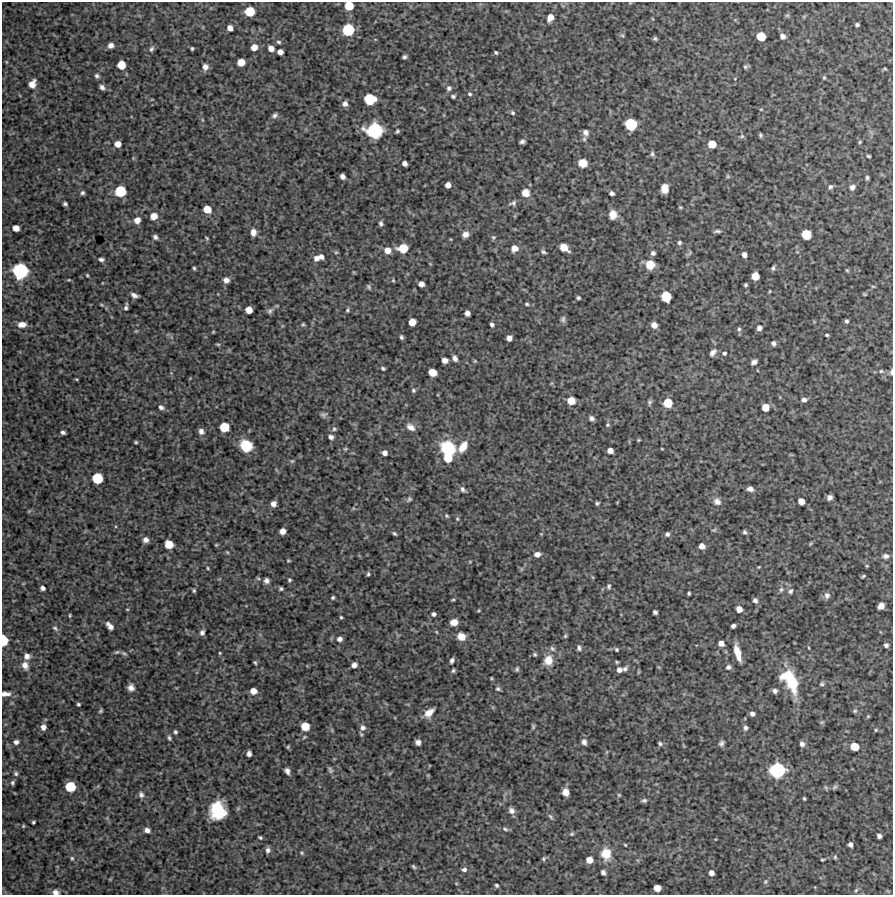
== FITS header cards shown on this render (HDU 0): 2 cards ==
NAXIS1  =                  891 /Length X axis
NAXIS2  =                  893 /Length Y axis

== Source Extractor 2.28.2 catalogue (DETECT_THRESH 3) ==
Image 891 x 893 px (HDU 0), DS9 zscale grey, 1 PNG px = 1 image px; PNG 895 x 897 px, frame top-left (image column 1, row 893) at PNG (2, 2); no overlay
Background 3940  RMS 190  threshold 578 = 3 sigma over >= 5 px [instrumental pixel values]
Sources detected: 334; all 334 listed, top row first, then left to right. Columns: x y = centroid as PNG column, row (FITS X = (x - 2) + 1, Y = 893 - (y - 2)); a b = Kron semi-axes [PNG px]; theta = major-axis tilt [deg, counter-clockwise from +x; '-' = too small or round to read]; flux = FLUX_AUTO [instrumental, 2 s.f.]
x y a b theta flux
349 6 6 6 - 2.6e+05
250 11 7 7 - 3.5e+05
787 15 7 5 29 1.7e+04
550 17 7 5 63 1.1e+05
857 25 4 3 - 2.5e+04
230 28 5 5 - 8.1e+04
348 30 8 8 - 5.9e+05
622 35 7 4 -52 2.1e+04
761 36 6 6 - 2.9e+05
783 36 6 5 - 6.3e+04
655 38 4 4 - 2.3e+04
279 42 6 4 -5 2.4e+04
111 45 6 5 - 5.9e+04
254 47 6 6 - 1.2e+05
192 48 4 3 - 1.7e+04
271 48 6 5 - 1.0e+05
151 49 8 6 56 3.3e+04
280 52 5 5 - 7.3e+04
496 52 4 3 - 2.4e+04
404 57 4 3 - 2.7e+04
6 62 6 4 -89 1.4e+04
241 62 6 6 - 1.8e+05
121 65 6 6 - 2.5e+05
205 67 7 6 - 7.4e+04
745 67 5 5 - 2.3e+04
885 69 6 3 -1 1.3e+04
97 76 6 4 -34 3.1e+04
824 77 6 4 -69 1.8e+04
735 79 3 3 - 7.9e+03
32 84 8 6 67 1.3e+05
102 87 6 4 -48 4.0e+04
449 88 7 6 - 3.6e+04
470 94 5 5 - 2.3e+04
453 96 5 4 - 2.3e+04
370 99 8 7 - 4.6e+05
345 104 6 6 - 5.7e+04
761 109 5 3 - 1.0e+04
513 113 6 5 - 2.2e+04
275 115 7 5 31 3.6e+04
631 124 8 8 - 6.1e+05
374 130 11 10 - 1.1e+06
397 131 4 3 - 2.1e+04
586 132 8 7 - 5.9e+04
760 135 4 3 - 1.8e+04
742 136 6 5 - 1.9e+04
522 141 5 4 - 3.4e+04
860 142 5 4 - 1.5e+04
118 144 6 5 - 1.1e+05
712 144 6 6 - 2.2e+05
652 154 7 5 -83 2.8e+04
869 156 4 3 - 1.7e+04
405 163 5 4 - 5.7e+04
583 163 7 7 - 1.5e+05
342 176 5 4 - 5.5e+04
728 176 5 5 - 1.7e+04
867 178 6 4 -90 2.4e+04
448 185 5 5 - 8.6e+04
830 187 6 5 - 3.0e+04
852 187 7 6 - 5.2e+04
665 188 8 6 82 1.7e+05
120 191 8 7 - 4.9e+05
82 193 5 4 - 2.8e+04
525 193 7 7 - 1.2e+05
612 193 5 4 - 3.6e+04
513 203 9 6 18 3.8e+04
65 204 4 4 - 2.6e+04
680 207 4 3 - 1.4e+04
207 209 6 6 - 2.0e+05
613 215 9 8 - 1.4e+05
154 216 7 6 - 1.4e+05
137 220 7 6 - 9.9e+04
381 223 6 5 - 3.0e+04
16 228 5 5 - 1.2e+05
717 231 8 3 4 3.0e+04
253 232 9 7 88 7.7e+04
465 234 7 6 - 7.5e+04
806 234 7 7 - 3.5e+05
155 237 5 4 - 3.4e+04
493 237 6 5 - 2.1e+04
207 238 6 4 -51 1.6e+04
679 242 5 5 - 2.7e+04
564 247 7 6 - 2.0e+05
403 248 8 7 - 3.1e+05
514 248 7 6 - 1.1e+05
387 250 7 7 - 1.1e+05
336 252 6 4 1 1.5e+04
543 252 5 4 - 2.5e+04
653 253 5 5 - 3.7e+04
690 253 9 3 40 1.7e+04
744 255 5 4 - 6.2e+04
321 257 5 5 - 6.0e+04
316 258 6 6 - 5.7e+04
101 259 6 4 -7 3.4e+04
650 265 9 9 - 1.8e+05
194 268 5 3 - 2.0e+04
773 268 6 4 64 2.8e+04
847 270 5 4 - 1.4e+04
20 271 10 10 - 1.0e+06
87 275 3 3 - 1.3e+04
755 276 6 6 - 1.8e+05
69 280 5 3 - 1.2e+04
226 280 7 7 - 6.5e+04
393 280 4 4 - 1.4e+04
421 284 5 5 - 8.3e+04
746 285 3 3 - 2.0e+04
873 286 5 3 - 1.2e+04
369 287 6 3 -59 2.1e+04
770 291 4 3 - 1.2e+04
864 294 3 2 - 1.2e+04
134 295 6 4 -27 4.8e+04
666 297 7 7 - 3.9e+05
578 298 4 3 - 2.2e+04
527 304 5 4 - 1.9e+04
102 305 6 4 -31 1.7e+04
126 307 9 4 78 3.4e+04
249 310 6 5 - 1.4e+05
347 310 6 4 63 2.0e+04
270 311 9 6 51 3.6e+04
467 313 5 5 - 5.6e+04
563 319 8 6 89 3.4e+04
846 321 4 3 - 2.4e+04
412 322 6 5 - 1.6e+05
22 324 8 5 2 9.5e+04
303 324 5 4 - 1.8e+04
492 324 4 4 - 3.6e+04
654 325 5 5 - 9.0e+04
759 328 6 6 - 4.6e+04
739 329 5 5 - 2.5e+04
136 331 5 4 - 1.3e+04
213 332 4 3 - 1.2e+04
827 335 4 3 - 1.9e+04
401 337 4 4 - 2.6e+04
509 338 5 5 - 7.3e+04
773 343 5 5 - 3.9e+04
218 344 7 3 -8 1.6e+04
713 352 10 6 50 5.2e+04
724 353 6 5 - 2.2e+04
455 358 6 5 - 5.0e+04
445 360 5 5 - 7.5e+04
475 361 5 4 - 1.5e+04
754 362 6 4 37 4.9e+04
383 368 4 3 - 2.1e+04
881 371 5 5 - 1.7e+04
433 372 6 5 - 2.0e+05
891 372 6 3 85 2.5e+04
76 379 5 3 - 1.2e+04
413 390 6 5 - 2.6e+04
804 400 6 5 - 4.9e+04
571 401 6 6 - 1.9e+05
649 402 7 5 66 2.7e+04
668 403 6 6 - 2.9e+05
161 407 7 5 -29 4.0e+04
765 408 6 6 - 1.7e+05
324 415 9 7 11 3.5e+04
591 418 6 5 - 4.3e+04
608 425 6 5 - 2.0e+04
224 427 7 7 - 3.3e+05
410 427 12 8 -38 8.5e+04
334 429 6 6 - 2.8e+04
201 431 6 6 - 5.3e+04
63 432 5 4 - 3.5e+04
331 437 6 5 - 4.8e+04
639 440 4 3 - 1.3e+04
136 442 3 3 - 1.5e+04
246 446 12 10 -40 3.1e+05
463 447 13 8 57 1.8e+05
448 448 12 10 -32 7.4e+05
345 449 5 5 - 1.7e+04
662 449 4 2 - 1.0e+04
610 450 5 5 - 7.9e+04
385 453 5 5 - 5.7e+04
448 458 7 7 - 2.4e+05
292 461 5 5 - 1.9e+04
97 478 7 7 - 4.2e+05
463 489 8 5 -53 3.6e+04
750 489 6 5 - 5.9e+04
829 497 5 5 - 5.3e+04
409 499 8 5 40 2.7e+04
717 501 10 8 -46 8.0e+04
801 501 6 5 - 1.1e+05
597 503 4 3 - 2.1e+04
273 504 5 5 - 7.3e+04
29 511 6 4 45 1.5e+04
446 516 6 4 -42 1.9e+04
457 519 6 5 - 2.1e+04
714 530 7 4 23 1.9e+04
283 531 5 5 - 9.1e+04
745 532 5 5 - 2.6e+04
394 533 5 3 - 2.0e+04
667 534 5 5 - 3.4e+04
146 540 6 6 - 5.9e+04
169 544 6 6 - 2.5e+05
810 544 5 4 - 1.4e+04
216 545 4 4 - 1.3e+04
702 546 5 5 - 9.1e+04
227 552 5 4 - 1.3e+04
537 554 7 6 - 6.1e+04
886 556 9 6 3 5.2e+04
288 561 4 3 - 1.4e+04
470 562 5 3 - 1.2e+04
867 566 4 4 - 1.4e+04
759 567 3 3 - 1.1e+04
208 568 4 3 - 1.3e+04
368 574 5 4 - 2.1e+04
863 576 4 3 - 1.8e+04
289 580 5 4 - 2.0e+04
266 581 6 6 - 4.9e+04
609 586 6 4 88 2.3e+04
43 588 4 4 - 4.4e+04
281 589 4 3 - 2.2e+04
781 590 7 5 73 3.0e+04
194 591 5 4 - 1.9e+04
790 591 7 6 - 3.4e+04
689 593 4 3 - 2.0e+04
827 595 8 7 - 5.4e+04
333 597 4 4 - 2.0e+04
453 600 5 3 - 1.4e+04
755 600 6 5 - 4.0e+04
881 606 6 5 - 8.9e+04
739 609 5 5 - 1.0e+05
478 611 5 3 - 1.3e+04
655 612 4 4 - 3.4e+04
434 614 4 4 - 3.5e+04
70 615 4 3 - 1.4e+04
341 617 4 3 - 1.6e+04
454 622 6 5 - 1.2e+05
110 626 8 4 -50 7.5e+04
733 626 4 4 - 4.3e+04
55 628 9 5 -35 2.8e+04
437 632 5 3 - 1.1e+04
202 633 6 5 - 3.9e+04
565 636 6 4 76 1.9e+04
461 637 7 6 - 1.6e+05
340 639 6 5 - 5.7e+04
4 640 8 5 -87 3.4e+05
721 643 6 5 - 8.2e+04
886 645 4 4 - 3.2e+04
579 648 7 5 -79 3.3e+04
809 648 4 3 - 1.1e+04
552 649 8 5 -40 3.2e+04
617 650 4 4 - 1.9e+04
117 652 8 5 26 2.2e+04
124 653 8 5 -29 2.3e+04
220 653 4 3 - 1.2e+04
737 653 18 6 -75 1.8e+05
535 654 5 5 - 2.0e+04
27 656 7 7 - 6.2e+04
452 660 6 4 62 3.7e+04
548 660 11 9 71 1.7e+05
255 662 5 3 - 1.8e+04
616 662 5 4 - 1.5e+04
25 665 10 8 -68 8.1e+04
354 665 5 5 - 6.5e+04
728 667 7 6 - 3.7e+04
517 669 6 4 68 2.1e+04
625 669 7 5 49 3.7e+04
619 670 5 5 - 5.5e+04
453 671 5 4 - 2.3e+04
638 672 6 4 71 1.2e+04
785 676 16 9 35 1.8e+05
491 678 3 3 - 1.2e+04
792 682 22 11 -78 5.0e+05
822 684 6 5 - 2.1e+04
131 688 6 6 - 6.7e+04
498 689 6 4 -27 2.4e+04
253 691 6 5 - 1.1e+05
775 691 5 4 - 3.8e+04
6 694 10 5 1 6.5e+04
78 704 3 3 - 1.9e+04
101 711 5 3 - 1.8e+04
855 711 5 4 - 1.7e+04
429 713 11 7 43 1.3e+05
752 714 4 4 - 4.9e+04
868 716 4 4 - 1.3e+04
822 722 6 4 43 1.7e+04
305 726 6 6 - 2.4e+05
43 727 6 6 - 6.2e+04
363 727 8 8 - 5.9e+04
533 727 6 4 -90 1.9e+04
745 728 6 5 - 3.3e+04
876 730 4 4 - 1.3e+04
175 732 5 4 - 2.5e+04
169 738 7 5 -70 2.5e+04
16 742 5 5 - 4.2e+04
418 742 5 5 - 5.4e+04
584 742 6 5 - 5.1e+04
721 743 6 5 - 3.5e+04
660 744 5 4 - 2.6e+04
802 744 6 5 - 4.6e+04
855 746 6 6 - 2.2e+05
288 747 5 4 - 1.5e+04
249 754 5 4 - 4.7e+04
330 770 9 6 -62 3.1e+04
777 770 10 10 - 1.0e+06
287 771 6 5 - 5.0e+04
16 774 6 5 - 2.6e+04
428 775 5 3 - 1.1e+04
12 783 6 4 72 2.5e+04
70 786 7 7 - 4.2e+05
835 787 8 5 28 2.6e+04
566 792 6 6 - 1.1e+05
141 795 8 6 -68 4.3e+04
619 795 4 4 - 1.4e+04
804 798 4 2 - 1.5e+04
644 800 7 5 1 2.9e+04
218 810 13 12 - 7.4e+05
511 811 8 7 - 5.5e+04
550 817 8 4 -49 2.5e+04
33 822 3 3 - 1.9e+04
23 826 5 4 - 1.5e+04
505 829 9 5 -17 2.9e+04
147 830 6 5 - 5.5e+04
572 834 6 4 44 1.8e+04
879 836 5 4 - 4.7e+04
260 837 4 3 - 1.9e+04
625 845 3 3 - 1.2e+04
850 845 4 4 - 4.4e+04
268 850 6 5 - 4.2e+04
302 853 6 5 - 2.0e+04
606 854 12 10 -86 2.4e+05
835 857 5 3 - 1.6e+04
72 858 6 5 - 2.2e+04
543 859 6 5 - 2.0e+04
589 860 5 5 - 1.2e+05
822 860 4 2 - 1.4e+04
413 867 5 3 - 2.0e+04
464 869 6 5 - 4.0e+04
603 872 5 4 - 4.1e+04
711 873 5 4 - 6.8e+04
765 881 7 6 - 2.4e+04
497 885 4 4 - 2.3e+04
657 888 6 5 - 1.4e+05
856 890 7 4 45 1.9e+04
55 892 7 6 - 6.5e+04
At the frame edge (FLAGS 8, measured only in part): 5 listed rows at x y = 349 6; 891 372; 4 640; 6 694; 55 892